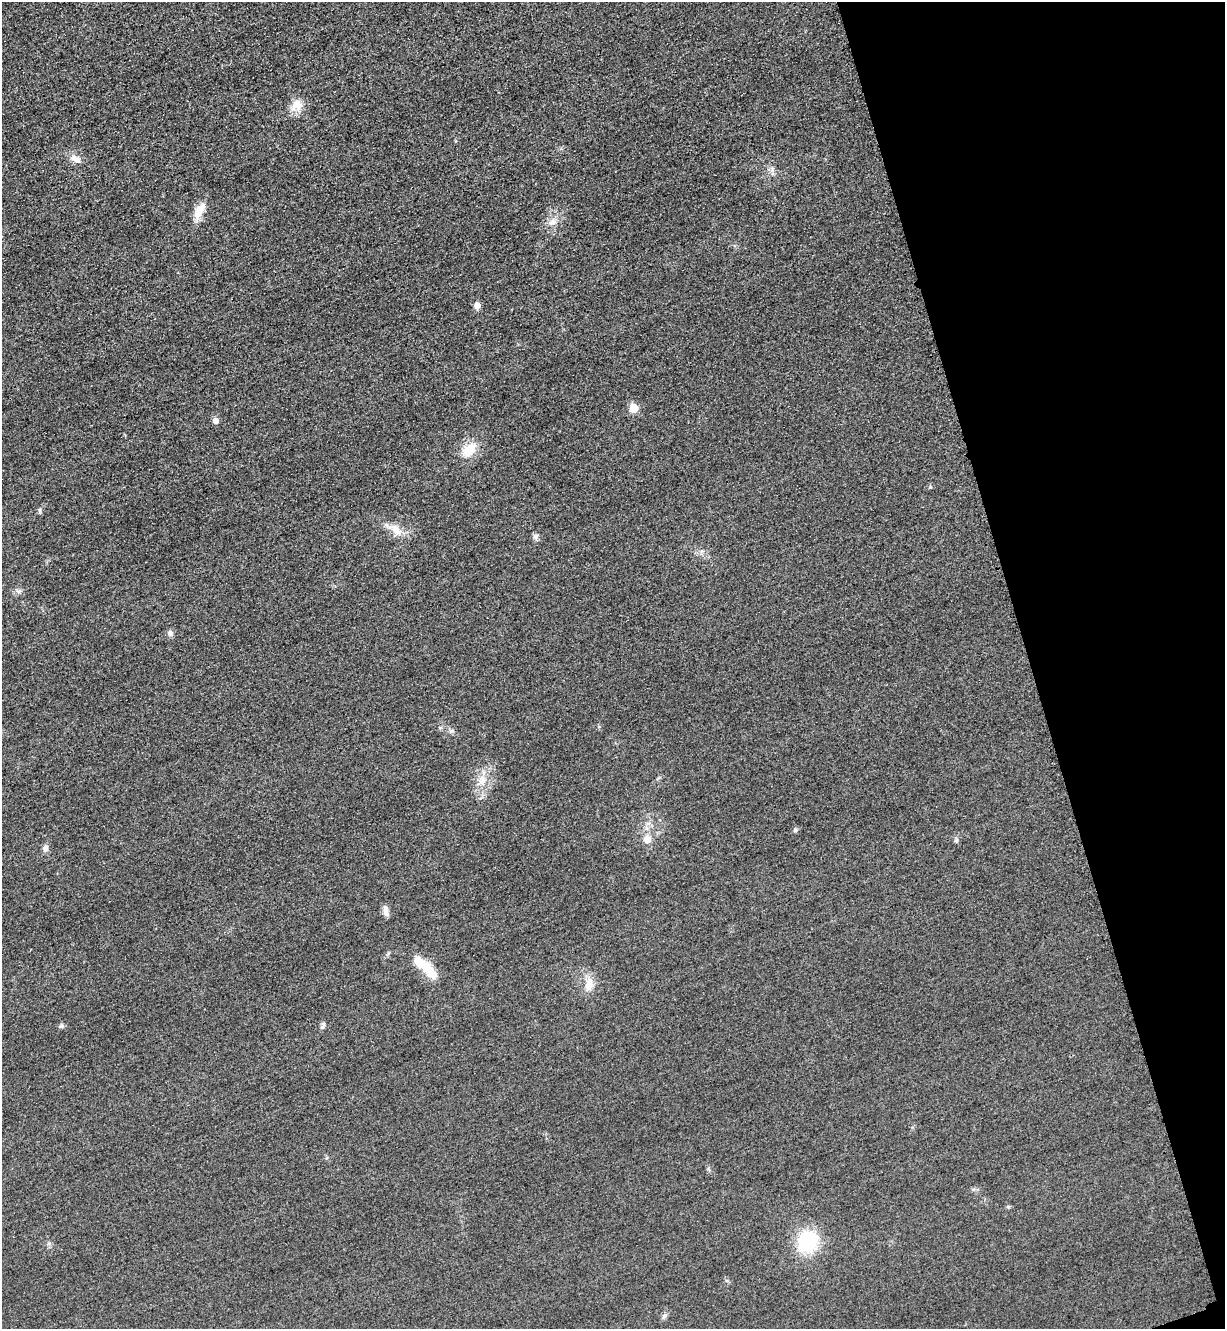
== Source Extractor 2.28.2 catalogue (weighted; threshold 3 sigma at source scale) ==
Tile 12 of 4 x 4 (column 4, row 3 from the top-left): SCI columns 3961-5183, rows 1357-2683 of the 5349 x 5365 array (HDU 1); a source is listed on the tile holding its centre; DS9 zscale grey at full resolution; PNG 1227 x 1331 px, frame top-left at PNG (2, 2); no overlay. Shown black and unused: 16% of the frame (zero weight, under 3 of 4 exposures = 3% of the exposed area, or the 3 px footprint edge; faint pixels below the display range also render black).
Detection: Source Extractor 2.28.2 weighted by HDU 2 'WHT'; one run over the whole footprint, this tile lists its part. Background 0.0587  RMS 0.017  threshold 0.0753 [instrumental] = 3 sigma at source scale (4.5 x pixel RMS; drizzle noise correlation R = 1.50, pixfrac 1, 0.05/0.05 arcsec/px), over >= 5 px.
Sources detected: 23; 1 inside a brighter object's white glare — not listed; the other 22 listed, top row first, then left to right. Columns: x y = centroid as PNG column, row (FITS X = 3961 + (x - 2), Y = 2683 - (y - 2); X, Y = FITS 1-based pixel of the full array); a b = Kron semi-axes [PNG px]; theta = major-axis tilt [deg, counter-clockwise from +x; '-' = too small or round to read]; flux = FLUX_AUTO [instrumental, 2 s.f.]
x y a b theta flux
297 105 16 12 -44 18
75 159 15 9 -36 12
199 211 24 10 63 22
552 222 11 7 15 8.6
477 305 8 6 -86 8.1
633 408 5 5 - 40
215 421 5 5 - 12
469 450 19 13 49 31
396 530 18 9 -56 18
535 537 7 5 -62 4.3
170 633 8 7 - 5.1
482 781 11 7 61 11
795 830 6 5 - 3.1
647 839 8 8 - 14
45 848 8 7 - 5.9
386 911 14 6 -79 8.1
428 969 28 11 -53 36
589 984 18 10 78 19
61 1026 7 5 22 3.2
322 1026 9 5 74 3.9
808 1241 20 18 65 110
664 1316 8 4 46 3.7
Unlisted compact peaks at least as high as the median listed source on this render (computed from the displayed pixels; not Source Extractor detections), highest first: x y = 451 731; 930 487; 40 510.